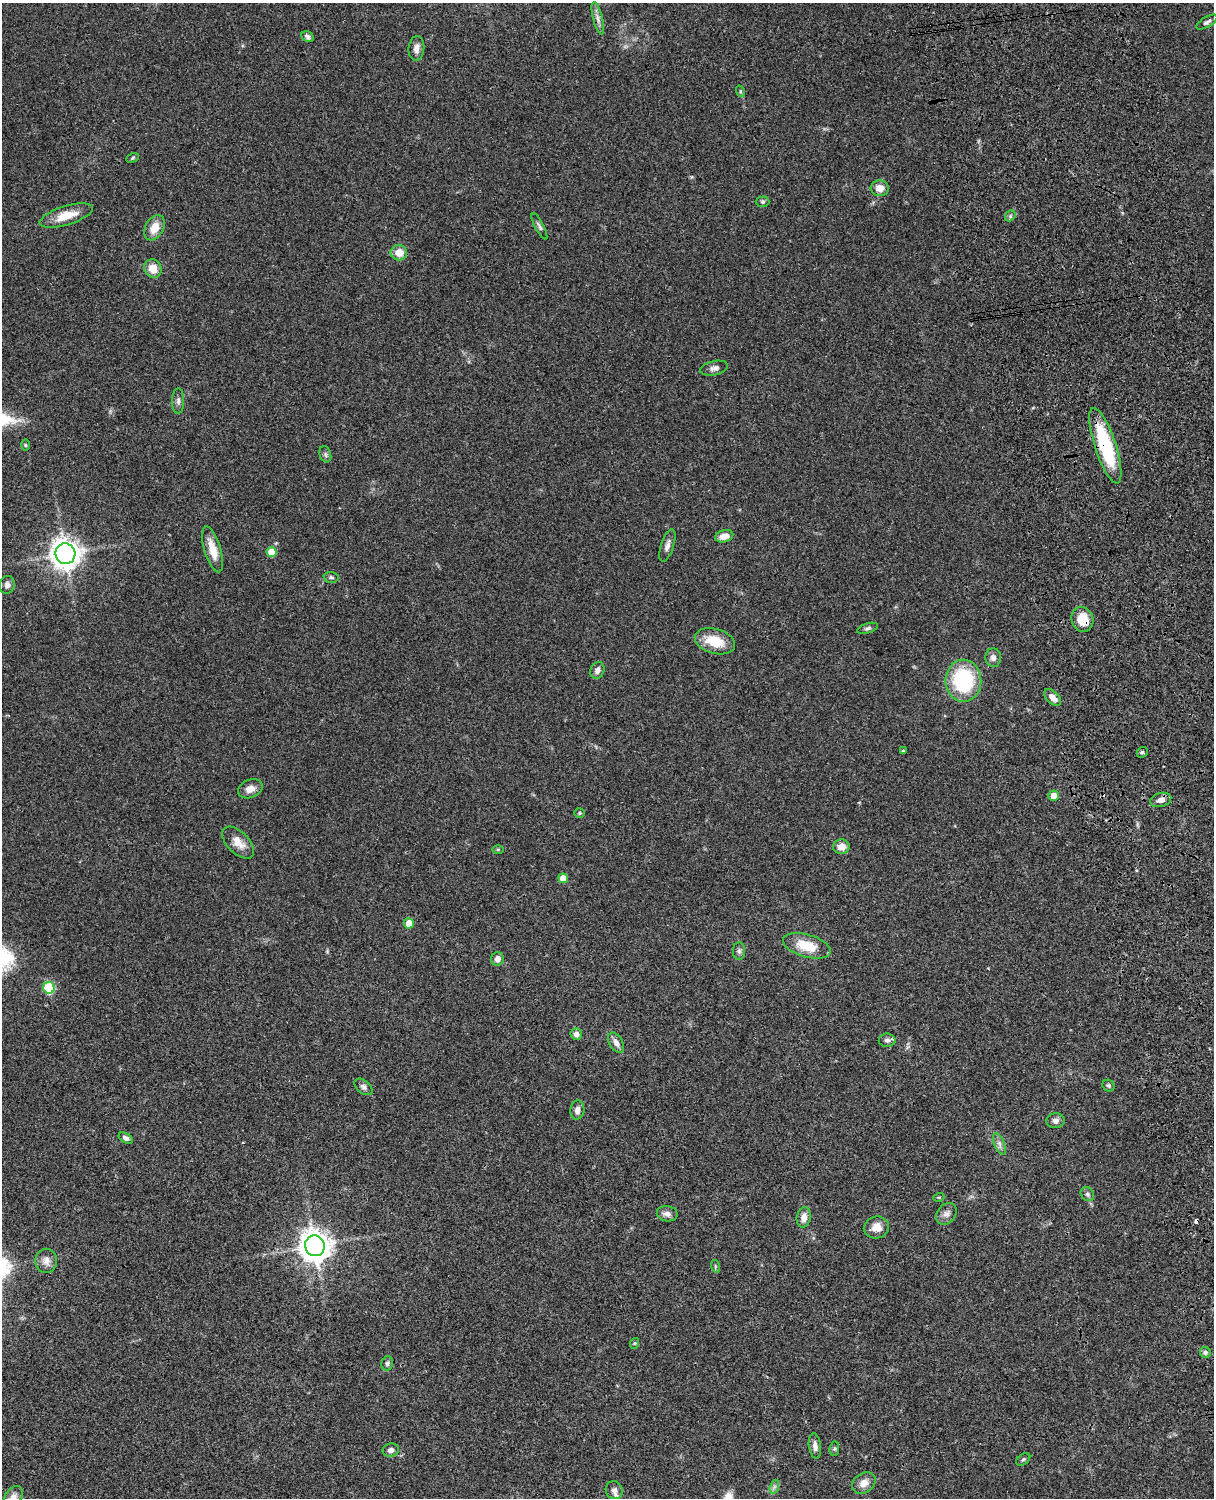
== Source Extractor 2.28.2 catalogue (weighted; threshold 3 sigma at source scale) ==
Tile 6 of 4 x 3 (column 2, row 2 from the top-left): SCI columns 1334-2545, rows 1773-3268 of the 5089 x 4927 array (HDU 1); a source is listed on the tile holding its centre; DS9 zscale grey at full resolution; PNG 1216 x 1500 px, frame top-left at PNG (2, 3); each listed source drawn as its Kron ellipse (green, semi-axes under 4 px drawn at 4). Shown black and unused: <1% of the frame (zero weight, under 3 of 4 exposures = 6% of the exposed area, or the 3 px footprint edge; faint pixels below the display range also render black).
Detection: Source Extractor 2.28.2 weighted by HDU 2 'WHT'; one run over the whole footprint, this tile lists its part. Background 0.0798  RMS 0.0058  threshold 0.0262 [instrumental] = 3 sigma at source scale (4.5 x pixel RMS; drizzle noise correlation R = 1.50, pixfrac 1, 0.05/0.05 arcsec/px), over >= 5 px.
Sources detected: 78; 1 cosmic-ray / hot-pixel residue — neither listed nor drawn; the other 77 listed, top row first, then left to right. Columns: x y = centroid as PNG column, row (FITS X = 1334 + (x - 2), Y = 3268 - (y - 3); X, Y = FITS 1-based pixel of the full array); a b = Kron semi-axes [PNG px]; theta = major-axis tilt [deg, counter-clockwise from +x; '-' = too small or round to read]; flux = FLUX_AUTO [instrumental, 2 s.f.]
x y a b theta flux
598 18 16 4 -76 2.7
1207 22 12 5 30 1.7
308 37 6 5 - 1.6
416 48 12 8 85 3.5
740 91 6 4 -72 0.74
133 158 6 4 28 0.75
880 188 9 8 - 5.4
763 202 7 5 1 1.1
66 216 28 9 17 10
1010 216 6 4 49 0.98
539 226 14 4 -62 1.6
154 228 13 9 61 7.3
399 253 8 7 - 7.1
153 269 9 8 - 7.6
714 368 14 7 12 2.5
178 401 12 6 89 2.2
25 445 6 4 -89 0.7
1105 446 39 10 -72 45
325 454 8 5 -73 1.4
724 536 9 6 16 4.5
667 545 17 6 72 3
213 549 24 8 -74 9.2
271 552 5 5 - 9.6
65 554 10 10 - 640
331 577 7 5 -3 1.2
7 585 9 7 74 2.4
1082 619 13 10 -68 11
868 628 11 5 17 1.4
715 641 21 12 -16 15
993 658 9 8 - 2.8
597 670 8 7 - 2.4
963 681 21 18 90 50
1053 697 10 6 -43 3.8
903 751 3 3 - 0.71
1142 752 6 5 - 0.99
250 789 13 9 23 4.1
1054 796 5 5 - 5.7
1161 800 11 7 17 3.8
580 813 5 4 - 0.75
238 843 20 11 -45 6.7
841 847 8 7 - 4.9
498 850 6 4 1 0.71
563 878 5 5 - 8.2
409 923 5 5 - 7.9
807 946 24 11 -16 14
739 951 9 6 -90 1.6
497 959 7 6 - 2.8
49 988 6 5 - 38
576 1034 6 5 - 2.8
887 1040 8 6 0 2.1
616 1043 11 6 -58 3.3
1109 1086 6 5 - 1.1
363 1087 10 6 -40 1.9
577 1110 9 7 86 3.1
1055 1121 9 7 6 2.4
126 1138 7 5 -29 1.9
999 1144 11 5 -68 2.2
1087 1194 8 6 -51 1.4
939 1197 5 3 - 0.57
667 1214 10 7 -10 3
946 1214 12 9 53 2.9
804 1217 10 7 79 4
876 1227 13 11 13 6.1
315 1246 10 10 - 820
46 1261 12 11 - 4.2
715 1266 6 4 -73 0.81
635 1343 5 3 - 0.57
1205 1352 6 5 - 1.4
387 1363 7 5 74 1.3
815 1446 13 6 -82 2.9
834 1449 7 5 83 0.97
391 1450 8 6 9 2.5
1023 1459 8 5 37 0.98
864 1483 13 9 32 5
774 1487 7 4 72 1.3
614 1490 9 8 - 2.9
13 1498 13 8 61 4
Overlapping masked pixels (flux is a lower limit): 2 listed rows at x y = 1105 446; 1082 619
Isophote crosses this tile's border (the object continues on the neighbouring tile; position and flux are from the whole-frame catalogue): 1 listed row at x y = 13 1498